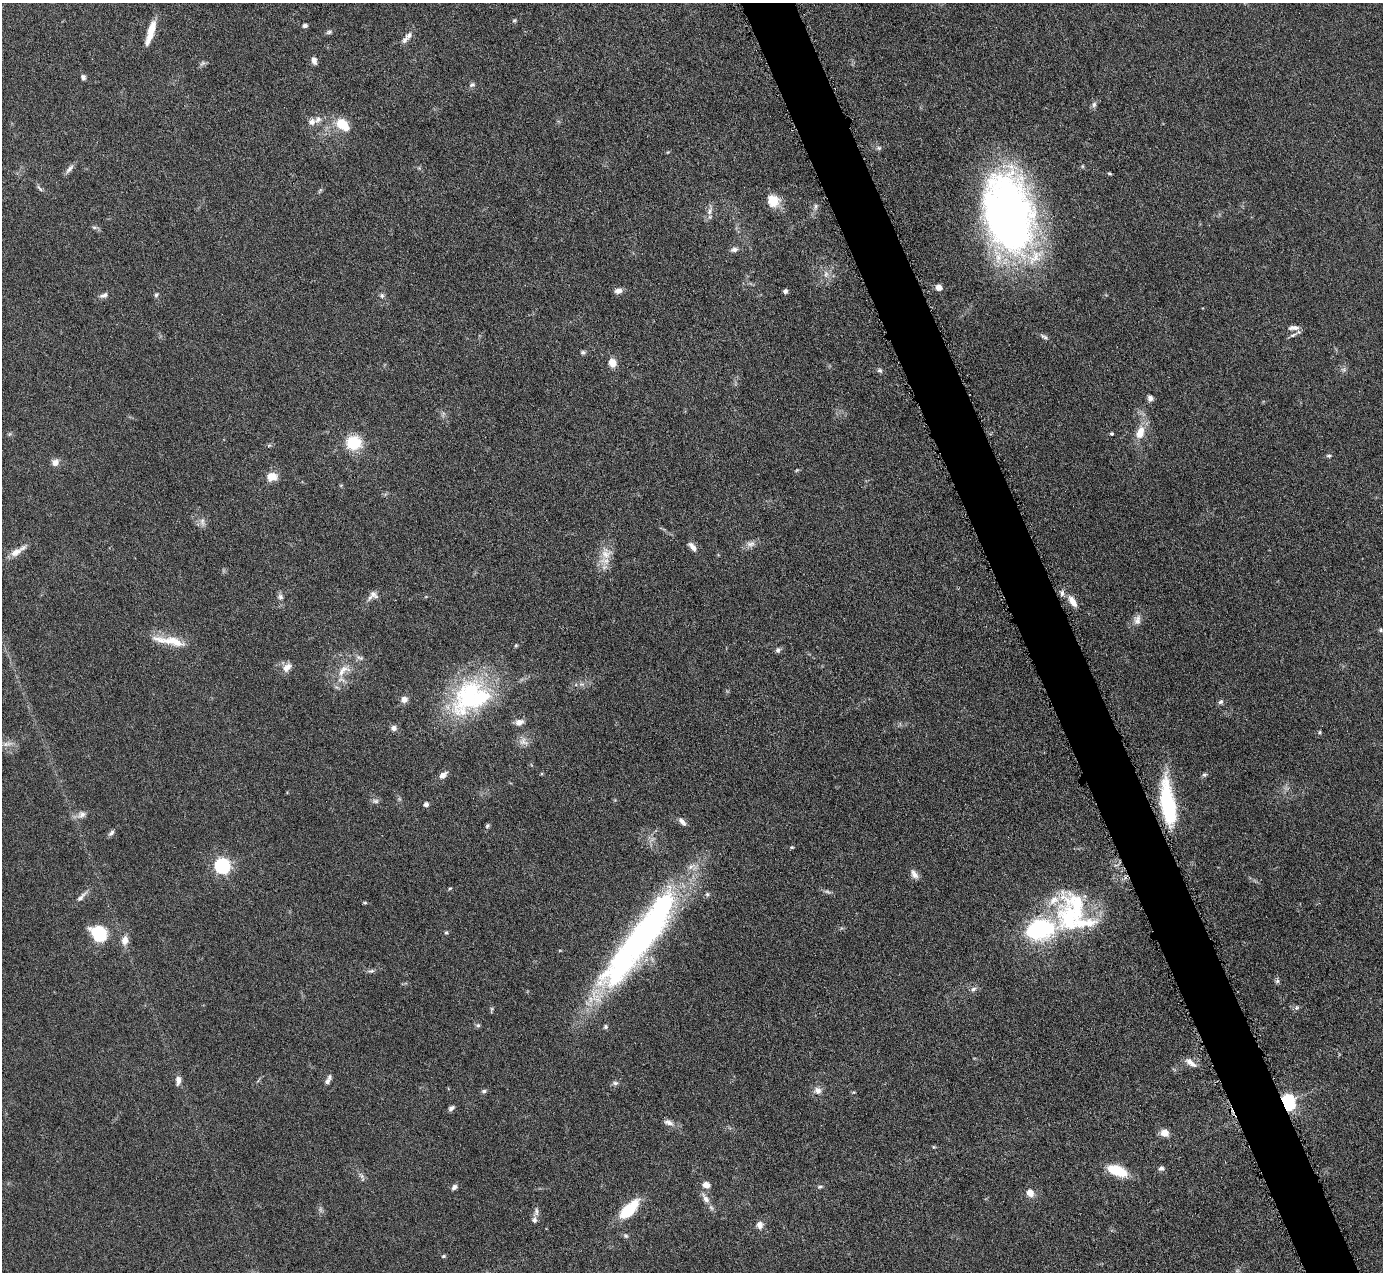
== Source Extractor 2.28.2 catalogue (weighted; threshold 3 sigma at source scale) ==
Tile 6 of 4 x 4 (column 2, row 2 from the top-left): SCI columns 1385-2765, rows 2824-4093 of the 5530 x 5515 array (HDU 1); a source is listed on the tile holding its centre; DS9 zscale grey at full resolution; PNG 1385 x 1274 px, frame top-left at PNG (2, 3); no overlay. Shown black and unused: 4% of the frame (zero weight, under 4 of 8 exposures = <1% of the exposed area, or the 3 px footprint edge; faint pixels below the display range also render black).
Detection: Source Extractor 2.28.2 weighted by HDU 2 'WHT'; one run over the whole footprint, this tile lists its part. Background 0.0476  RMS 0.0039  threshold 0.0158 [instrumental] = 3 sigma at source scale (4.09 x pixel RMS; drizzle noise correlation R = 1.36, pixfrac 0.8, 0.05/0.05 arcsec/px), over >= 5 px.
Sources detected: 131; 2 too faint to see at this stretch — not listed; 9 inside a brighter listed object's ellipse — not listed separately; the other 120 listed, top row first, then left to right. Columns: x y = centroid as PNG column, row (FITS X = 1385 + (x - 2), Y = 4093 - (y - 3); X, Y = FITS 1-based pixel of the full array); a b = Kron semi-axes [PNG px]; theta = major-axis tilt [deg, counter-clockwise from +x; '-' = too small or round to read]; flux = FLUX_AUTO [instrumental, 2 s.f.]
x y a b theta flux
514 20 6 4 2 0.45
305 26 5 5 - 1
150 32 27 6 73 6.2
329 32 7 5 17 0.76
409 35 12 7 44 1.7
314 60 8 5 -77 1.8
203 63 8 6 34 0.84
83 77 6 6 - 0.99
472 85 8 6 26 0.91
1094 104 8 6 74 1
318 119 13 7 22 2
343 124 16 9 -43 9.1
879 148 7 5 20 0.72
69 169 15 5 49 1.4
1109 173 5 4 - 0.45
40 188 12 3 -51 0.81
773 201 15 12 -47 6.4
816 206 9 4 89 0.86
710 211 12 6 68 1.9
1009 215 75 44 -78 220
94 227 6 4 -1 0.67
734 249 9 6 13 1.4
826 274 9 6 77 1.5
939 287 7 6 - 2.1
618 291 10 6 7 1.7
785 291 5 4 - 0.94
104 295 12 6 21 1.4
156 295 6 5 - 0.64
382 295 7 5 -89 0.83
1294 328 15 6 0 1.9
1293 335 10 4 26 0.99
1044 337 12 5 -28 1
583 352 7 5 13 0.69
612 363 7 6 - 4.3
1344 369 7 4 72 0.75
880 370 7 5 -35 0.79
1150 398 8 6 -70 1.3
1140 433 18 10 71 5.5
1112 434 3 3 - 0.71
354 443 19 17 -5 11
269 445 6 4 19 0.51
1329 456 6 5 - 0.61
55 462 9 8 - 2.1
272 477 14 11 6 3.8
202 521 9 7 -77 1.6
751 544 13 7 6 1.9
693 547 13 6 -48 2.1
16 552 17 9 31 3.3
606 554 16 13 11 4.6
1062 593 8 5 81 1.1
374 595 14 7 -38 1.6
280 597 8 6 -74 1.2
1073 602 15 7 -57 3.5
1137 620 14 9 76 2.3
1381 630 6 4 90 0.48
169 641 49 10 -10 8.4
516 645 5 4 - 0.4
778 650 7 6 - 0.93
287 667 13 8 47 2.6
343 670 23 12 37 6.4
469 696 64 33 60 45
404 699 7 6 - 2.5
1221 702 7 6 - 0.85
519 722 12 8 20 2
394 728 8 7 - 1.6
1320 732 6 4 89 0.42
523 741 12 10 -44 2.4
7 744 16 5 10 2
443 775 9 6 37 2.2
1204 775 6 6 - 0.72
376 801 8 6 -15 1.1
1168 803 48 14 -82 32
426 804 5 5 - 1.3
82 814 11 9 29 1.9
682 822 12 6 -45 1.5
487 826 6 5 - 0.64
111 833 9 5 48 1
792 847 5 4 - 0.45
222 866 7 6 - 83
914 874 13 7 -55 2
450 888 6 3 19 0.38
707 894 6 5 - 0.72
81 897 20 5 47 1.8
365 903 6 4 -1 0.44
1069 917 61 26 -84 31
1039 929 25 14 22 54
446 933 5 4 - 0.45
99 934 17 12 -47 19
640 939 131 25 53 140
125 940 11 8 78 2.8
371 971 9 5 10 0.84
1277 981 7 5 76 0.77
973 989 8 6 32 1.1
1297 1008 8 5 35 0.81
478 1025 6 6 - 0.74
605 1027 5 5 - 0.77
1190 1062 13 8 -41 2.4
178 1080 11 6 88 2
327 1082 8 5 61 1.3
615 1083 7 6 - 0.93
818 1090 10 9 - 2.2
484 1091 7 5 1 0.78
1288 1102 19 14 -72 14
451 1108 8 5 36 1.1
669 1122 14 7 -19 2
1164 1133 8 7 - 3.8
934 1147 5 4 - 0.38
1161 1168 7 5 5 1.1
1117 1171 20 9 -20 13
361 1176 9 5 -56 1
706 1185 8 7 - 2.7
454 1187 8 6 49 1.1
820 1187 7 4 20 0.62
1030 1193 10 8 -59 2.8
706 1199 15 7 -61 2.8
629 1210 23 10 45 15
536 1212 12 5 87 1.3
759 1225 10 8 -86 1.9
626 1236 7 6 - 0.73
444 1256 5 4 - 0.55
Overlapping masked pixels (flux is a lower limit): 2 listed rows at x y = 1168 803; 1288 1102